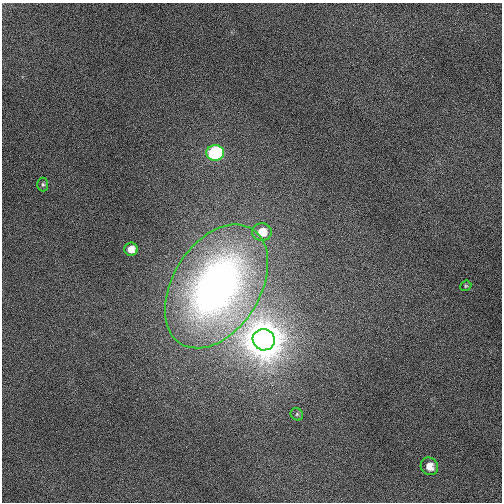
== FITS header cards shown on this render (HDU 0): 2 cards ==
NAXIS1  =                  500 / Axis length
NAXIS2  =                  500 / Axis length

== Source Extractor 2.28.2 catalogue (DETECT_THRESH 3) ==
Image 500 x 500 px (HDU 0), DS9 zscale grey, 1 PNG px = 1 image px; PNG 504 x 504 px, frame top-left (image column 1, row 500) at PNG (2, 3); each listed source drawn as its Kron ellipse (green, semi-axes under 4 px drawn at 4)
Background 534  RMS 17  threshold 49.6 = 3 sigma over >= 5 px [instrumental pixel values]
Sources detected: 9; all 9 listed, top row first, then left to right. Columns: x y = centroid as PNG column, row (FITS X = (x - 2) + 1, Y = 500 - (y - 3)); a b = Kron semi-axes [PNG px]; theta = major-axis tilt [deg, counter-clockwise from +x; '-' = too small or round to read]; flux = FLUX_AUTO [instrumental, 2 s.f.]
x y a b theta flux
215 153 9 8 - 2.5e+05
43 184 7 5 -88 2.0e+03
262 232 9 9 - 1.7e+04
131 249 6 6 - 8.8e+03
216 286 67 43 58 6.8e+05
466 286 6 5 - 1.5e+03
264 340 11 10 - 5.4e+06
297 414 7 5 -47 2.4e+03
429 466 9 8 - 9.8e+03